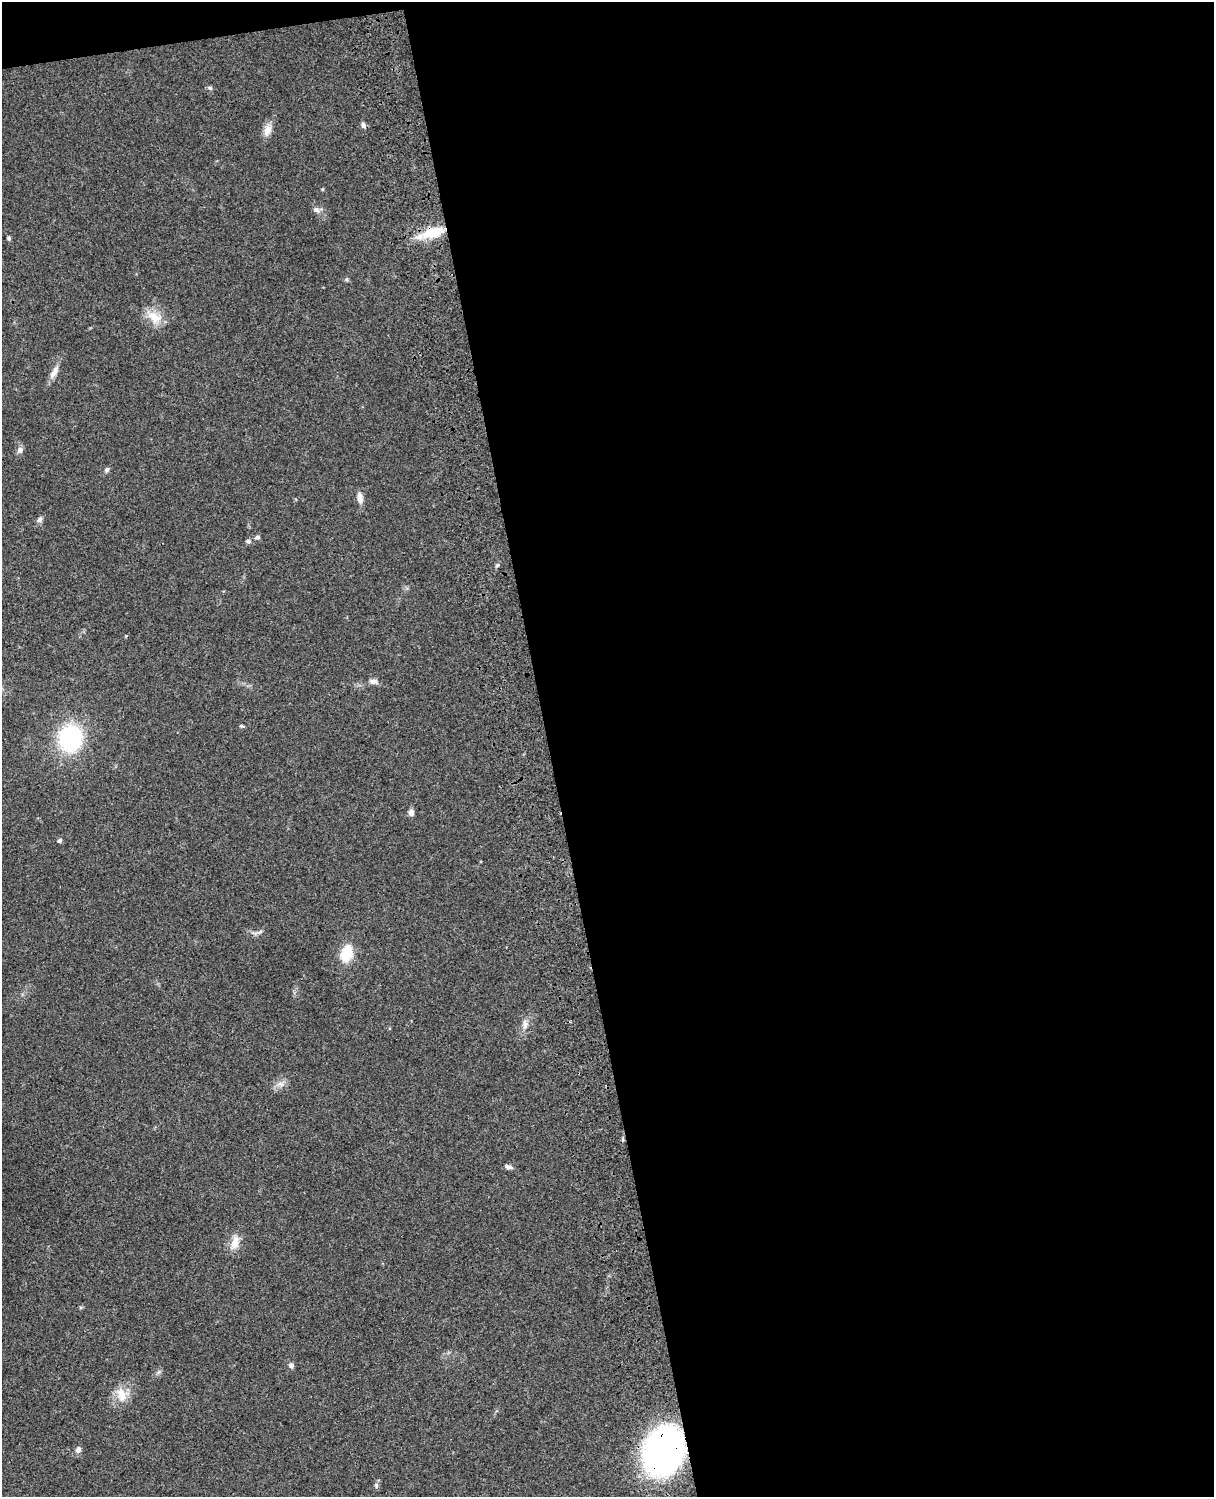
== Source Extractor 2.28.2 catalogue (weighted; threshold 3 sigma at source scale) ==
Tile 4 of 4 x 3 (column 4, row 1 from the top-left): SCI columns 3757-4968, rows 3268-4762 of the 5086 x 4926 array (HDU 1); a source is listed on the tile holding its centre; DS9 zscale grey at full resolution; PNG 1216 x 1499 px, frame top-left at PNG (2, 2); no overlay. Shown black and unused: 56% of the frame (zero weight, under 3 of 4 exposures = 6% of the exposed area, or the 3 px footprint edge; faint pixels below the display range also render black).
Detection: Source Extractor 2.28.2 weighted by HDU 2 'WHT'; one run over the whole footprint, this tile lists its part. Background 0.0794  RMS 0.0058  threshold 0.0262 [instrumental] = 3 sigma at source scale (4.5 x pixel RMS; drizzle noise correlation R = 1.50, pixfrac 1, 0.05/0.05 arcsec/px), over >= 5 px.
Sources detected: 30; all 30 listed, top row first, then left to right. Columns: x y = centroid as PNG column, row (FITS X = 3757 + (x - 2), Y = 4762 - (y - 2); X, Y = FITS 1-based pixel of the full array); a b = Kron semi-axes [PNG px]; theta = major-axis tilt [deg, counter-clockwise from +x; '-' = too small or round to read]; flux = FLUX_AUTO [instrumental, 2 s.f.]
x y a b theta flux
210 88 6 4 -42 0.87
363 125 8 5 -80 1.4
267 130 15 10 68 4.7
316 210 8 7 - 2
432 233 31 13 12 17
9 239 5 4 - 0.97
154 317 21 13 -34 9.8
54 372 18 7 63 4.1
20 450 8 8 - 2.2
107 470 8 5 62 1.2
360 498 15 7 -83 3.4
40 519 9 6 57 1.7
257 537 7 5 1 1.2
248 541 6 5 - 1.3
373 681 12 6 -5 2.4
242 726 7 4 -14 0.81
70 738 21 17 77 70
411 812 8 7 - 2.2
60 840 6 5 - 1.1
260 932 9 4 23 1.4
346 953 19 12 76 15
525 1024 13 6 89 2.9
280 1084 9 5 -19 2.2
508 1167 12 5 -16 1.7
235 1243 18 10 72 6.7
291 1365 6 6 - 1.6
121 1395 21 13 -70 8.7
78 1450 8 7 - 2.1
663 1451 31 24 67 270
376 1485 7 5 -81 1.1
Overlapping masked pixels (flux is a lower limit): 2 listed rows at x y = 432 233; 663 1451